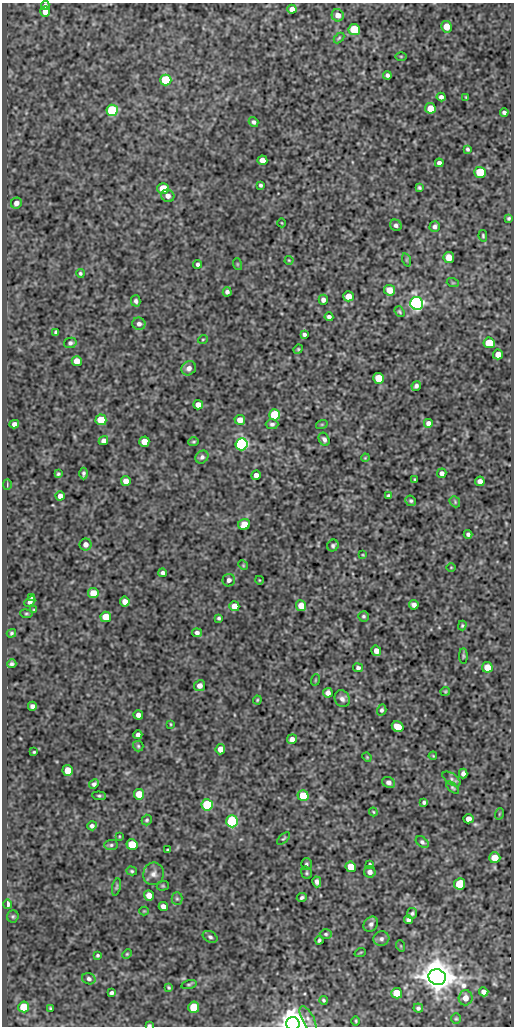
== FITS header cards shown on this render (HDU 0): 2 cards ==
NAXIS1  =                  512
NAXIS2  =                 1024

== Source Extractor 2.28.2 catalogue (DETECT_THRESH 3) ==
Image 512 x 1024 px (HDU 0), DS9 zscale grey, 1 PNG px = 1 image px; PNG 516 x 1028 px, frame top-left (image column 1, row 1024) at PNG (2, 3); each listed source drawn as its Kron ellipse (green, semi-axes under 4 px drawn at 4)
Background 92.3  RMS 0.59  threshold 1.76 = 3 sigma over >= 5 px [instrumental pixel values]
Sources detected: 203; all 203 listed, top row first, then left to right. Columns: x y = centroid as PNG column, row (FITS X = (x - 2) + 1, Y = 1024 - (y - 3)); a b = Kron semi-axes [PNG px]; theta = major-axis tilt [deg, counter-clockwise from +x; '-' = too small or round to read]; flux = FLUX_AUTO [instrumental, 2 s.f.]
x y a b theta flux
45 5 4 4 - 87
292 9 5 4 - 210
45 12 5 5 - 360
338 15 6 6 - 260
446 27 6 5 - 460
354 29 5 5 - 2000
339 38 6 3 45 47
401 56 5 3 - 40
387 75 4 4 - 100
166 80 5 5 - 2300
441 97 4 4 - 120
466 97 3 2 - 38
430 108 5 5 - 490
112 110 6 5 - 3000
504 113 4 3 - 90
253 122 5 4 - 95
467 149 4 3 - 70
262 160 5 5 - 390
439 163 4 4 - 130
480 172 6 5 - 1600
260 185 3 3 - 72
163 188 5 5 - 820
419 188 4 3 - 62
168 196 7 6 - 180
16 203 6 5 - 190
509 218 4 4 - 64
282 223 4 3 - 28
396 225 6 5 - 110
435 226 5 5 - 130
483 236 6 4 -81 53
449 257 5 5 - 500
289 260 4 4 - 37
407 260 7 4 -72 50
198 264 4 4 - 96
237 264 6 4 -72 42
80 273 4 4 - 62
453 283 6 4 -18 42
390 290 5 5 - 480
227 292 4 4 - 120
348 296 5 5 - 430
323 300 5 4 - 140
136 301 6 4 -76 100
417 303 6 6 - 14000
399 312 6 4 -52 55
329 317 4 4 - 100
139 324 6 6 - 140
56 332 4 4 - 92
304 334 4 3 - 90
203 339 5 3 - 34
70 343 6 5 - 98
489 343 6 5 - 1000
298 349 5 4 - 47
498 354 5 5 - 360
77 361 5 5 - 450
189 368 8 6 42 200
379 378 5 5 - 850
416 386 5 4 - 92
198 405 5 4 - 260
275 415 5 5 - 1900
101 420 5 5 - 1200
240 420 5 5 - 310
428 423 5 5 - 200
14 424 5 4 - 170
272 424 6 5 - 94
322 424 6 4 18 43
324 439 7 5 -62 110
103 441 5 4 - 160
144 442 5 5 - 460
194 442 5 4 - 50
242 444 6 6 - 9300
202 457 7 6 - 110
365 458 4 3 - 35
442 473 5 4 - 150
58 474 4 3 - 58
83 474 6 3 89 84
256 475 5 4 - 200
415 479 3 2 - 34
126 481 5 4 - 310
480 481 5 4 - 180
7 485 5 3 - 33
60 496 4 4 - 230
388 496 4 3 - 72
411 501 5 5 - 72
455 502 6 4 -49 62
244 524 6 5 - 470
468 534 4 3 - 85
86 544 6 6 - 180
333 546 6 5 - 87
363 555 4 3 - 33
243 565 5 4 - 44
451 567 4 3 - 30
163 573 4 4 - 110
229 580 6 6 - 140
259 580 4 3 - 28
93 593 5 5 - 580
32 598 4 3 - 65
30 602 6 3 41 110
125 602 5 4 - 270
414 605 5 4 - 150
234 606 5 5 - 430
301 606 5 5 - 460
34 610 4 3 - 37
26 614 6 3 -7 45
363 616 5 5 - 72
106 617 5 5 - 710
219 618 3 3 - 65
462 626 5 3 - 48
11 633 5 4 - 64
197 633 5 4 - 110
376 651 5 4 - 240
463 656 8 3 -90 50
12 664 4 3 - 85
487 667 5 5 - 420
358 668 5 4 - 90
315 680 6 3 71 37
200 686 5 5 - 210
445 691 5 3 - 41
328 693 5 4 - 190
342 699 8 7 - 170
257 700 4 4 - 42
32 706 4 4 - 120
382 710 5 4 - 92
138 715 4 4 - 190
170 724 4 2 - 32
398 727 6 5 - 590
138 735 4 4 - 120
292 739 5 4 - 190
138 746 5 5 - 61
220 749 5 5 - 330
34 752 3 3 - 43
433 756 4 3 - 33
367 757 5 4 - 41
68 770 5 5 - 790
463 774 5 4 - 140
452 779 10 5 -35 120
389 782 6 5 - 140
94 784 5 4 - 110
452 788 8 4 -41 64
139 794 5 5 - 710
99 796 7 4 -5 62
303 796 5 5 - 930
424 802 4 4 - 76
207 805 5 5 - 3000
373 812 4 3 - 40
499 814 6 3 71 38
468 819 5 4 - 220
147 820 5 5 - 65
232 821 6 6 - 4500
92 826 5 4 - 110
119 836 4 2 - 30
283 839 8 3 44 48
422 842 7 5 -38 94
111 845 7 5 1 79
132 845 5 5 - 1500
168 850 3 3 - 49
495 858 5 5 - 570
306 864 6 5 - 72
370 865 3 3 - 58
351 867 5 5 - 750
132 871 5 4 - 53
370 872 6 5 - 170
307 873 6 5 - 64
154 874 11 10 - 240
317 882 5 4 - 150
460 884 5 5 - 1200
163 886 6 4 19 50
116 887 9 4 78 60
149 895 5 5 - 310
302 898 5 4 - 84
177 899 6 5 - 72
7 904 5 3 - 380
163 906 5 4 - 200
144 911 4 4 - 34
412 913 5 5 - 71
13 916 6 5 - 67
408 920 4 4 - 100
371 924 8 6 48 120
326 934 6 5 - 70
210 937 8 5 -28 92
381 939 8 7 - 120
319 940 4 3 - 64
401 946 5 3 - 33
360 953 6 3 20 32
127 954 5 4 - 45
98 955 4 4 - 56
437 977 9 8 - 86000
89 979 7 5 -17 110
189 984 8 3 15 58
169 987 4 3 - 52
484 992 5 4 - 150
111 993 4 4 - 99
397 993 5 5 - 920
465 998 7 7 - 300
324 1000 4 3 - 57
24 1007 5 5 - 1300
194 1007 5 5 - 1100
50 1008 3 3 - 45
418 1008 4 4 - 86
308 1019 14 6 -63 180
456 1019 5 5 - 52
356 1021 5 3 - 40
293 1024 7 6 - 51000
149 1025 3 3 - 50
At the frame edge (FLAGS 8, measured only in part): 3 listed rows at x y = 45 5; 293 1024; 149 1025